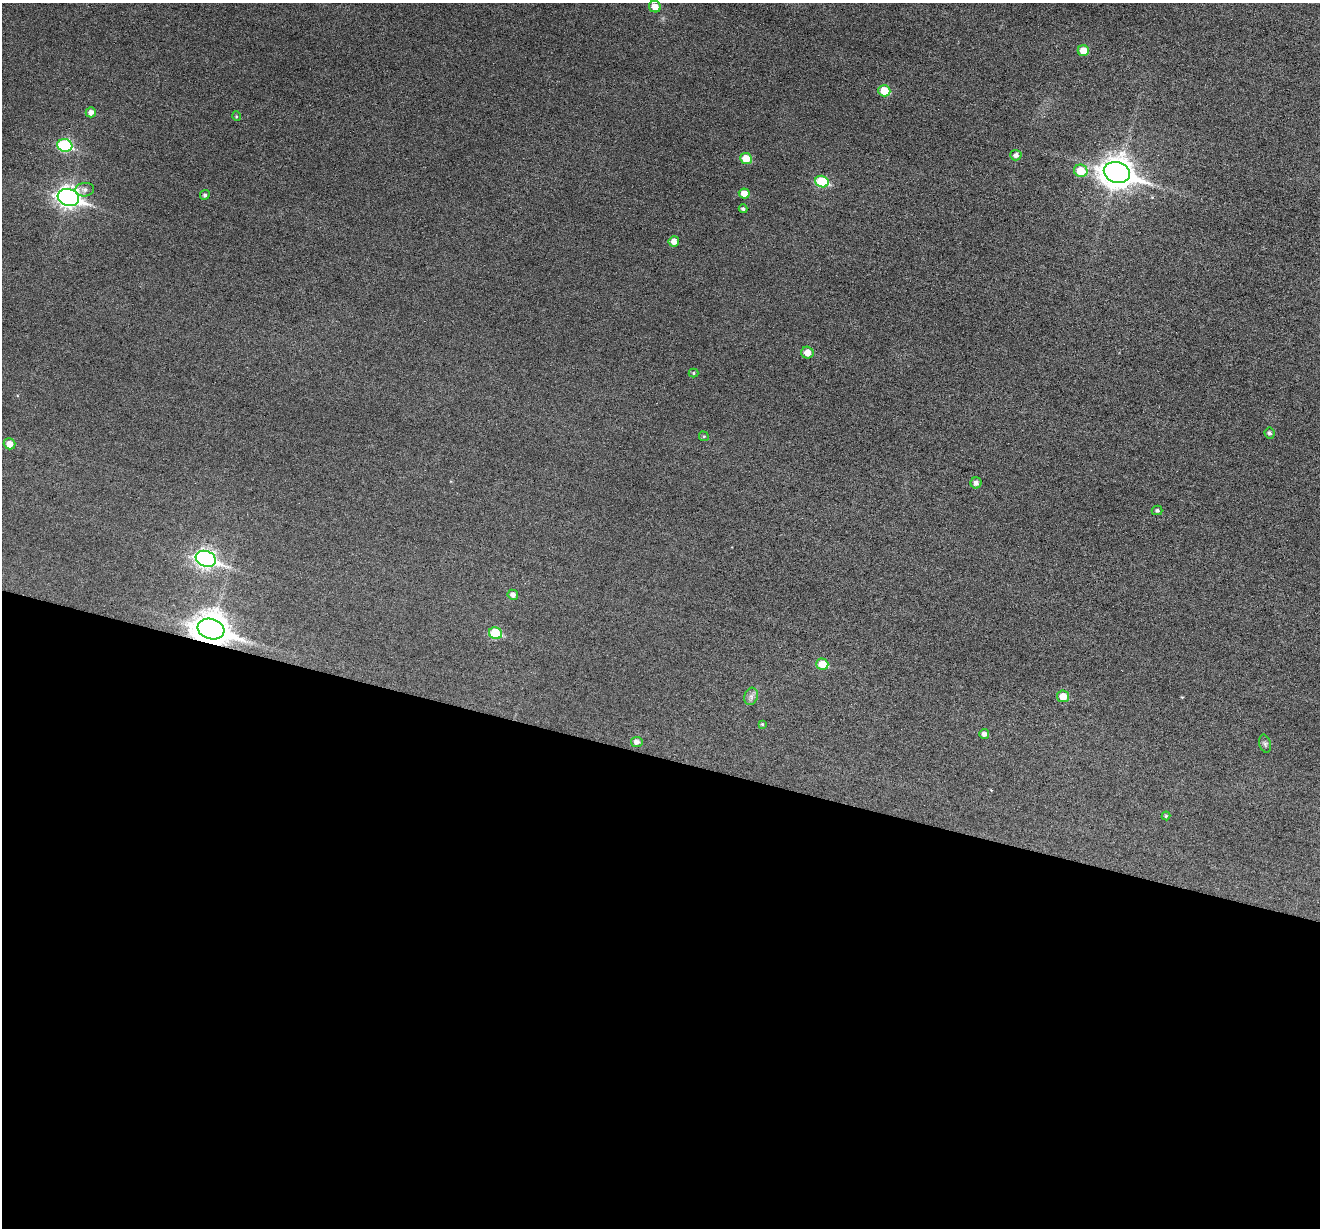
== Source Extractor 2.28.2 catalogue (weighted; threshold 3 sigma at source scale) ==
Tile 14 of 4 x 4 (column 2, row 4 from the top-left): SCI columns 1321-2638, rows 255-1480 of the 5274 x 5287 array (HDU 1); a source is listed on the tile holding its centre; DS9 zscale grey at full resolution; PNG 1322 x 1230 px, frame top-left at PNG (2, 3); each listed source drawn as its Kron ellipse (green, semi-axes under 4 px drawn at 4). Shown black and unused: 38% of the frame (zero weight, under 3 of 6 exposures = <1% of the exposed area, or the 3 px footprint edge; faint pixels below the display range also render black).
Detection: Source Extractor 2.28.2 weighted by HDU 2 'WHT'; one run over the whole footprint, this tile lists its part. Background 0.043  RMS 0.0054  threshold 0.0221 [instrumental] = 3 sigma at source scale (4.09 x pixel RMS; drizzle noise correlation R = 1.36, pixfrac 0.8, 0.05/0.05 arcsec/px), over >= 5 px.
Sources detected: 36; all 36 listed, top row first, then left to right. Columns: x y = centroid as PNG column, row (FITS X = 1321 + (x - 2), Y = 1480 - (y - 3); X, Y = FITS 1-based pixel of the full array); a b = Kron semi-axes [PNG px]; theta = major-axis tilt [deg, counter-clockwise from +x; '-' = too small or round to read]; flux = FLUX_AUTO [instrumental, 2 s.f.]
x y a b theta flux
655 7 6 5 - 5.3
1083 51 5 5 - 6.1
884 91 6 5 - 11
91 112 5 5 - 2.5
236 116 5 3 - 0.5
65 145 7 6 - 42
1016 155 5 5 - 1.9
746 159 6 5 - 9.7
1081 171 7 6 - 12
1117 172 13 10 -15 730
822 182 7 5 -17 25
85 190 9 7 6 2
744 193 5 5 - 4.6
205 195 5 4 - 1.2
68 197 11 8 -17 260
743 209 4 4 - 0.99
674 241 5 5 - 3.4
807 353 6 6 - 4.5
693 373 5 4 - 0.68
1269 433 5 5 - 1.2
704 436 5 4 - 0.63
10 444 6 5 - 4.9
976 483 5 5 - 2
1157 510 5 5 - 1.1
206 559 10 7 -19 190
513 595 5 5 - 2.1
211 629 13 10 -16 870
496 633 6 5 - 18
822 664 6 5 - 10
751 696 9 6 71 1.9
1063 696 6 5 - 6.7
762 724 4 4 - 0.54
984 734 5 5 - 1.9
637 742 6 5 - 2
1265 744 9 5 -74 1.2
1166 816 4 4 - 0.67
Overlapping masked pixels (flux is a lower limit): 1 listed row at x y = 211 629